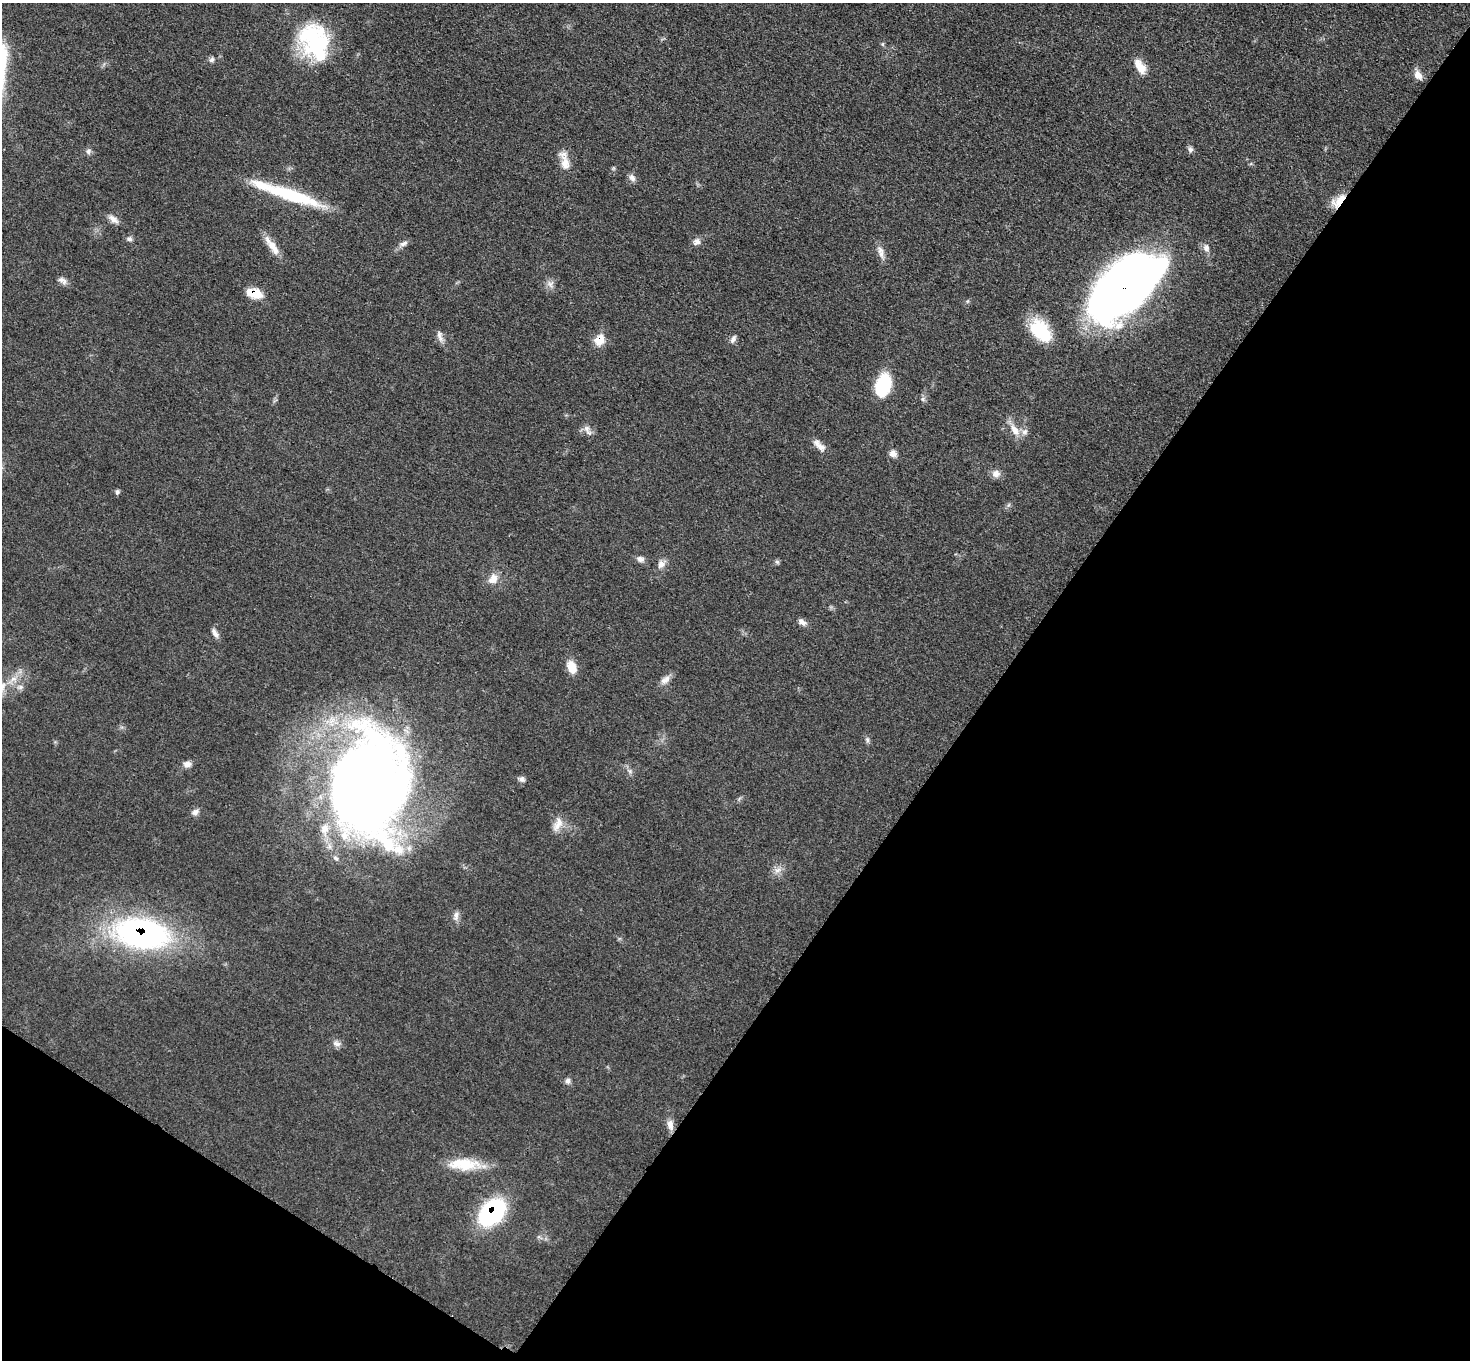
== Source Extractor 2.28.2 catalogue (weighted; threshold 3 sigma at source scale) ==
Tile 15 of 4 x 4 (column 3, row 4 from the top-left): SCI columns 2948-4415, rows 161-1518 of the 5891 x 5893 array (HDU 1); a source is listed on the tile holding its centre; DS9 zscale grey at full resolution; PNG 1472 x 1362 px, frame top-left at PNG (2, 3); no overlay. Shown black and unused: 37% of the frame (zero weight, under 3 of 5 exposures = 1% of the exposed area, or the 3 px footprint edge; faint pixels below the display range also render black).
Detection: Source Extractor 2.28.2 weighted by HDU 2 'WHT'; one run over the whole footprint, this tile lists its part. Background 0.0484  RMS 0.0051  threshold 0.0231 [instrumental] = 3 sigma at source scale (4.5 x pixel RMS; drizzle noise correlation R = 1.50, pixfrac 1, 0.05/0.05 arcsec/px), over >= 5 px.
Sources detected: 62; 2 inside a brighter object's white glare — not listed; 3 inside a brighter listed object's ellipse — not listed separately; the other 57 listed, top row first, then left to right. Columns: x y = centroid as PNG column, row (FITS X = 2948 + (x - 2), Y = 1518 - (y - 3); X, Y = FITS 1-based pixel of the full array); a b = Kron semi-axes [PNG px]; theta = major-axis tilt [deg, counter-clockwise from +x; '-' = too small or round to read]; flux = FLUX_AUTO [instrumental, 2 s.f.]
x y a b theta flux
317 46 45 27 -83 49
212 60 9 6 38 1.4
1140 67 19 9 -58 7.3
1418 75 12 8 -52 3.7
1190 149 8 6 -63 1.5
88 151 8 6 55 1.5
565 161 27 10 -77 6.2
632 178 10 7 -41 2.1
292 195 77 13 -18 37
1339 201 21 9 41 8.3
113 219 16 7 -40 3
129 239 7 6 - 1.4
697 242 9 8 - 2.5
403 244 12 6 24 2.1
272 246 29 8 -54 7
1206 248 10 8 -81 2.5
880 250 11 8 -58 3.1
63 280 13 7 -32 2.4
550 284 11 9 78 2.7
1124 290 86 39 50 340
254 293 17 10 -13 10
1041 331 28 17 -48 24
440 336 17 6 -75 2.6
733 339 11 6 58 1.9
599 340 13 10 54 7.2
883 385 21 13 73 28
923 399 7 4 -89 1
587 428 9 8 - 2.7
1015 430 19 9 -58 5.7
821 447 14 9 -35 3.5
893 454 8 8 - 2.8
996 474 11 10 - 3.1
117 492 7 5 81 0.99
640 559 11 7 -18 2.1
777 562 7 4 -44 0.85
661 564 12 9 69 3.1
493 579 14 11 56 5
802 622 11 6 -33 2.6
215 633 15 6 -63 2.2
572 667 15 10 -68 7
13 679 10 7 15 3.1
665 680 15 8 35 3.2
20 687 8 6 1 1.7
867 740 7 5 -86 1.2
187 764 10 8 4 2.6
522 779 9 6 -19 1.6
370 782 104 72 83 610
195 812 10 8 36 2.1
558 824 22 10 65 5.1
777 870 10 6 26 2.5
456 916 14 7 82 2.5
142 934 50 26 -9 160
337 1044 12 6 -4 2.2
568 1081 8 7 - 1.7
670 1125 13 8 -80 3.5
464 1164 41 14 -1 17
492 1212 28 19 44 61
Overlapping masked pixels (flux is a lower limit): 6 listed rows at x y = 1339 201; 1124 290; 254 293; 599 340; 142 934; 492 1212